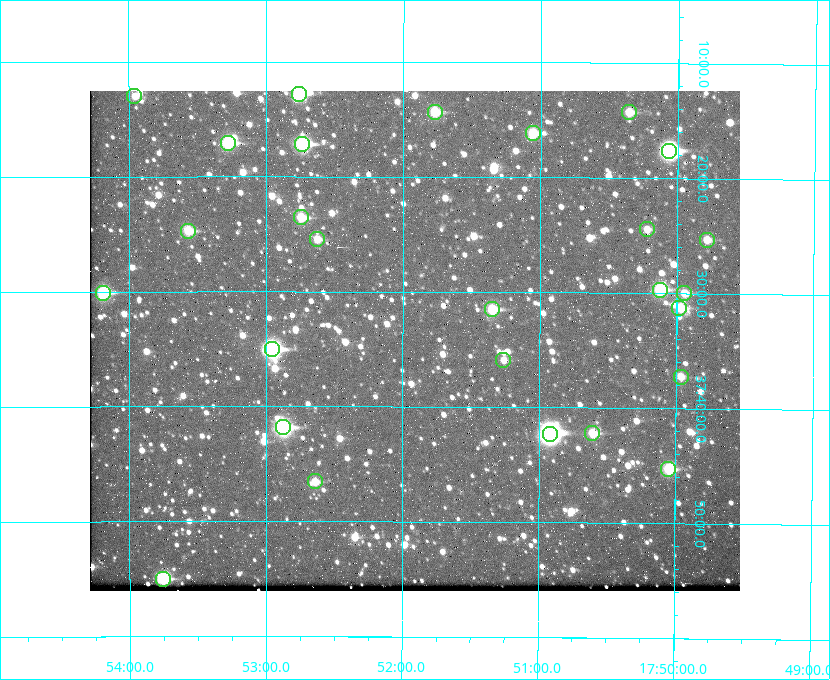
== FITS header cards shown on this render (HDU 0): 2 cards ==
NAXIS1  =                  650 / Width of table row in bytes
NAXIS2  =                  500 / Number of rows in table

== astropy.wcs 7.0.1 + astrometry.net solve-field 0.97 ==
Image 650 x 500 px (HDU 0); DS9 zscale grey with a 90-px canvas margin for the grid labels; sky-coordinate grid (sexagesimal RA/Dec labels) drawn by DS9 from the SOLVED WCS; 27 Tycho-2 reference stars matched to detected sources circled (green)
Header WCS: none
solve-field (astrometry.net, Tycho-2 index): SOLVED blind (the file carries no WCS)
Solved WCS: RA---TAN-SIP/DEC--TAN-SIP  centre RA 17:51:55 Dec +37:34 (267.98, +37.57 deg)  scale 5.22 arcsec/px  FOV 56.5' x 43.5'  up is +180 deg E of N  parity flipped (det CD > 0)
(file carries no celestial WCS; the grid is the blind solution)
Tycho-2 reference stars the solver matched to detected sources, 27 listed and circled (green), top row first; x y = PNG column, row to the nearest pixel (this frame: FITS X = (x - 90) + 1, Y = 500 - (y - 91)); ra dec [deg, ICRS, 3 dp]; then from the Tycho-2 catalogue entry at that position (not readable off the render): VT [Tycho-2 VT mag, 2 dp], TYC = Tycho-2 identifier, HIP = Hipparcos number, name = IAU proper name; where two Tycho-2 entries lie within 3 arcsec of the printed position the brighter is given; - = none
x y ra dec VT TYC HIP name
299 94 268.189 +37.213 9.71 2620-542-1 - -
134 96 268.489 +37.217 11.29 2620-732-1 - -
435 112 267.943 +37.240 10.39 2620-505-1 - -
629 112 267.589 +37.238 11.09 2619-212-1 - -
533 133 267.764 +37.270 10.17 2620-784-1 - -
228 143 268.319 +37.285 9.88 2620-536-1 - -
302 144 268.183 +37.286 8.98 2620-786-1 87506 -
669 151 267.517 +37.293 8.96 2619-379-1 - -
301 217 268.186 +37.393 10.44 2620-175-1 - -
647 229 267.555 +37.408 11.50 2619-358-1 - -
188 231 268.392 +37.412 10.60 2620-800-1 - -
317 239 268.156 +37.424 11.25 2620-712-1 - -
707 240 267.445 +37.422 11.17 2619-451-1 - -
660 290 267.531 +37.495 10.07 2619-274-1 - -
103 293 268.547 +37.501 9.83 3089-1021-1 - -
684 293 267.485 +37.500 11.33 2619-40-1 - -
679 308 267.494 +37.522 10.35 3088-270-1 - -
492 309 267.836 +37.525 9.96 3089-889-1 - -
272 349 268.239 +37.584 8.64 3089-755-1 - -
503 360 267.815 +37.598 11.54 3089-1081-1 - -
681 377 267.491 +37.621 11.40 3088-1284-1 - -
283 427 268.219 +37.697 8.93 3089-671-1 - -
592 433 267.652 +37.703 11.04 3089-693-1 - -
550 434 267.730 +37.705 8.13 3089-1203-1 87349 -
668 469 267.512 +37.755 10.10 3089-2332-1 - -
315 481 268.159 +37.775 11.22 3089-2245-1 - -
163 579 268.439 +37.916 9.61 3089-2268-1 - -